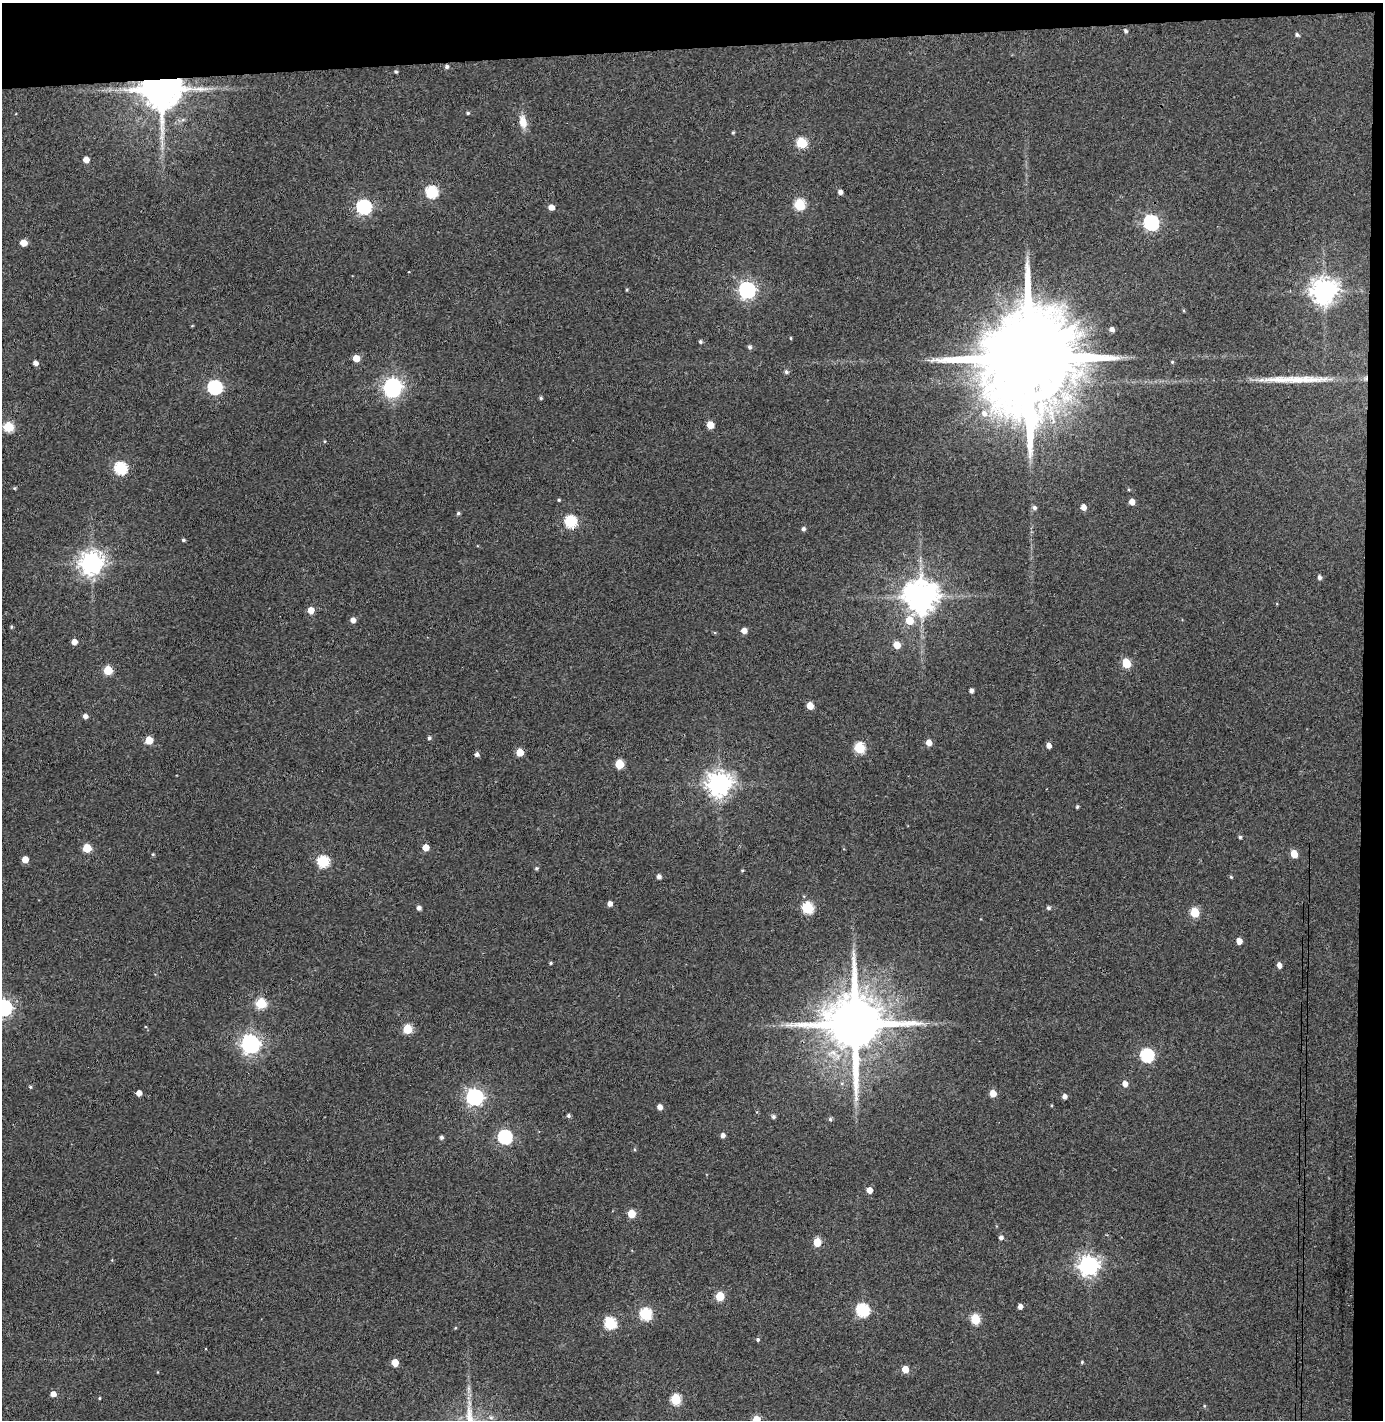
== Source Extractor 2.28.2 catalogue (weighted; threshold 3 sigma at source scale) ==
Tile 3 of 3 x 3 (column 3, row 1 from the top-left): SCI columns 2836-4216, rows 2892-4309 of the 4290 x 4366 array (HDU 1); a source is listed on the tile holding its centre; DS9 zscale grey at full resolution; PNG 1385 x 1422 px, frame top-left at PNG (2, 3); no overlay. Shown black and unused: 5% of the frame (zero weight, under 3 of 4 exposures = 6% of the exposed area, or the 3 px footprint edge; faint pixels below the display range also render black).
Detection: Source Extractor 2.28.2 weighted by HDU 2 'WHT'; one run over the whole footprint, this tile lists its part. Background 0.0861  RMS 0.006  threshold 0.0271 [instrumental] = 3 sigma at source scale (4.5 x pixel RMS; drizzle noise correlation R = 1.50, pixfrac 1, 0.05/0.05 arcsec/px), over >= 5 px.
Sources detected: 133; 1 too faint to see at this stretch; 1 inside a brighter object's white glare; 2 long thin detections or spike segments (spike, bleed or trail) — not listed; the other 129 listed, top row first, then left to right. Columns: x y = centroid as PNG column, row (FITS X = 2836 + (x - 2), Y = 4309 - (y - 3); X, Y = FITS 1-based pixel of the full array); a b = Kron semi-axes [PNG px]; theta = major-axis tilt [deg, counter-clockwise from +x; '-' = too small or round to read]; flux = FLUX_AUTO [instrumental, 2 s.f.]
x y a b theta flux
1125 31 5 4 - 1.2
1297 35 5 4 - 1.3
447 67 5 4 - 1.5
396 72 4 4 - 0.87
161 89 11 10 - 2400
468 113 5 4 - 0.78
523 122 15 8 -77 6.8
733 132 4 4 - 0.71
802 143 6 5 - 38
86 160 5 4 - 5
431 192 6 6 - 62
840 192 4 4 - 2.5
799 205 6 6 - 44
364 207 7 6 - 130
551 207 5 5 - 4.7
1151 223 7 6 - 150
23 243 5 5 - 7.7
747 290 7 7 - 210
1324 291 8 8 - 670
192 326 5 3 - 0.46
1112 329 5 5 - 2.4
791 338 3 3 - 0.56
700 341 5 4 - 1.1
750 347 5 5 - 1.5
356 358 5 5 - 9.2
1028 360 31 22 87 18000
1172 362 5 4 - 0.72
35 363 4 4 - 3
786 372 5 5 - 1.4
215 387 6 6 - 110
392 387 8 7 - 300
541 398 4 4 - 0.91
984 413 9 8 - 4
710 425 5 5 - 10
8 427 6 5 - 38
324 441 4 3 - 0.59
121 468 6 6 - 70
14 488 4 4 - 0.65
559 500 4 3 - 0.71
1132 502 5 4 - 4.4
1083 507 5 4 - 4.2
1034 508 6 5 - 1.6
458 513 5 4 - 0.95
570 521 6 6 - 62
803 529 5 4 - 1.6
183 540 4 4 - 1
91 563 8 7 - 540
1319 577 5 5 - 1.7
921 596 9 9 - 1300
311 610 5 5 - 7.6
353 620 5 5 - 3.3
909 621 6 6 - 15
11 627 4 3 - 0.79
744 630 5 5 - 4.3
74 642 4 4 - 4.9
897 645 6 5 - 8.7
1126 663 6 5 - 23
108 670 5 5 - 22
971 691 4 4 - 2
810 706 5 5 - 8.8
85 716 4 4 - 2.5
429 738 5 4 - 1.1
149 740 5 5 - 14
929 743 5 5 - 5.1
1049 746 5 4 - 3
859 748 6 5 - 41
520 752 5 5 - 12
477 754 5 4 - 1.9
619 764 5 5 - 22
719 784 8 8 - 590
1077 807 4 3 - 0.92
1240 837 4 4 - 0.92
426 847 5 5 - 8.1
87 848 5 5 - 18
153 854 4 4 - 0.64
1294 854 5 5 - 12
25 859 5 5 - 7.3
323 862 6 6 - 60
536 868 5 4 - 0.84
742 870 4 3 - 0.52
659 877 5 4 - 2
1231 877 5 4 - 0.69
610 904 4 4 - 3.1
419 908 5 4 - 2
808 908 6 5 - 54
1048 908 5 5 - 1.3
1195 913 6 5 - 25
1239 941 5 4 - 5.4
551 963 4 3 - 0.73
1279 965 6 4 -80 3.1
261 1003 5 5 - 36
4 1008 7 6 - 220
855 1024 17 15 -89 5200
408 1029 5 5 - 26
250 1044 8 7 - 290
1147 1055 7 6 - 86
1125 1084 5 5 - 4.2
30 1087 4 4 - 0.72
139 1093 4 4 - 4.4
993 1093 5 5 - 8.2
1064 1096 5 4 - 2.5
474 1097 7 7 - 220
660 1107 5 4 - 3.5
568 1116 4 4 - 1.3
773 1117 5 5 - 1.5
830 1119 5 5 - 1.1
723 1135 5 4 - 2.5
442 1137 4 4 - 1.4
505 1137 6 6 - 110
869 1190 5 5 - 5.1
631 1214 5 5 - 14
1001 1237 5 4 - 1.7
817 1242 5 5 - 15
1088 1266 7 7 - 350
720 1296 5 5 - 19
1020 1307 5 4 - 2.7
862 1310 6 6 - 84
645 1314 6 6 - 62
975 1319 6 5 - 31
610 1323 6 6 - 53
758 1340 5 5 - 1
395 1362 5 5 - 8
1082 1362 4 4 - 0.68
905 1369 5 5 - 9.1
53 1394 5 5 - 3.9
99 1398 3 3 - 0.59
676 1399 6 5 - 38
1204 1406 5 3 - 0.55
756 1420 5 5 - 15
Overlapping masked pixels (flux is a lower limit): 3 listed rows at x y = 161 89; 570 521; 855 1024
Isophote crosses this tile's border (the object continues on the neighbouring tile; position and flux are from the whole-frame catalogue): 2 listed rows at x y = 4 1008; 756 1420